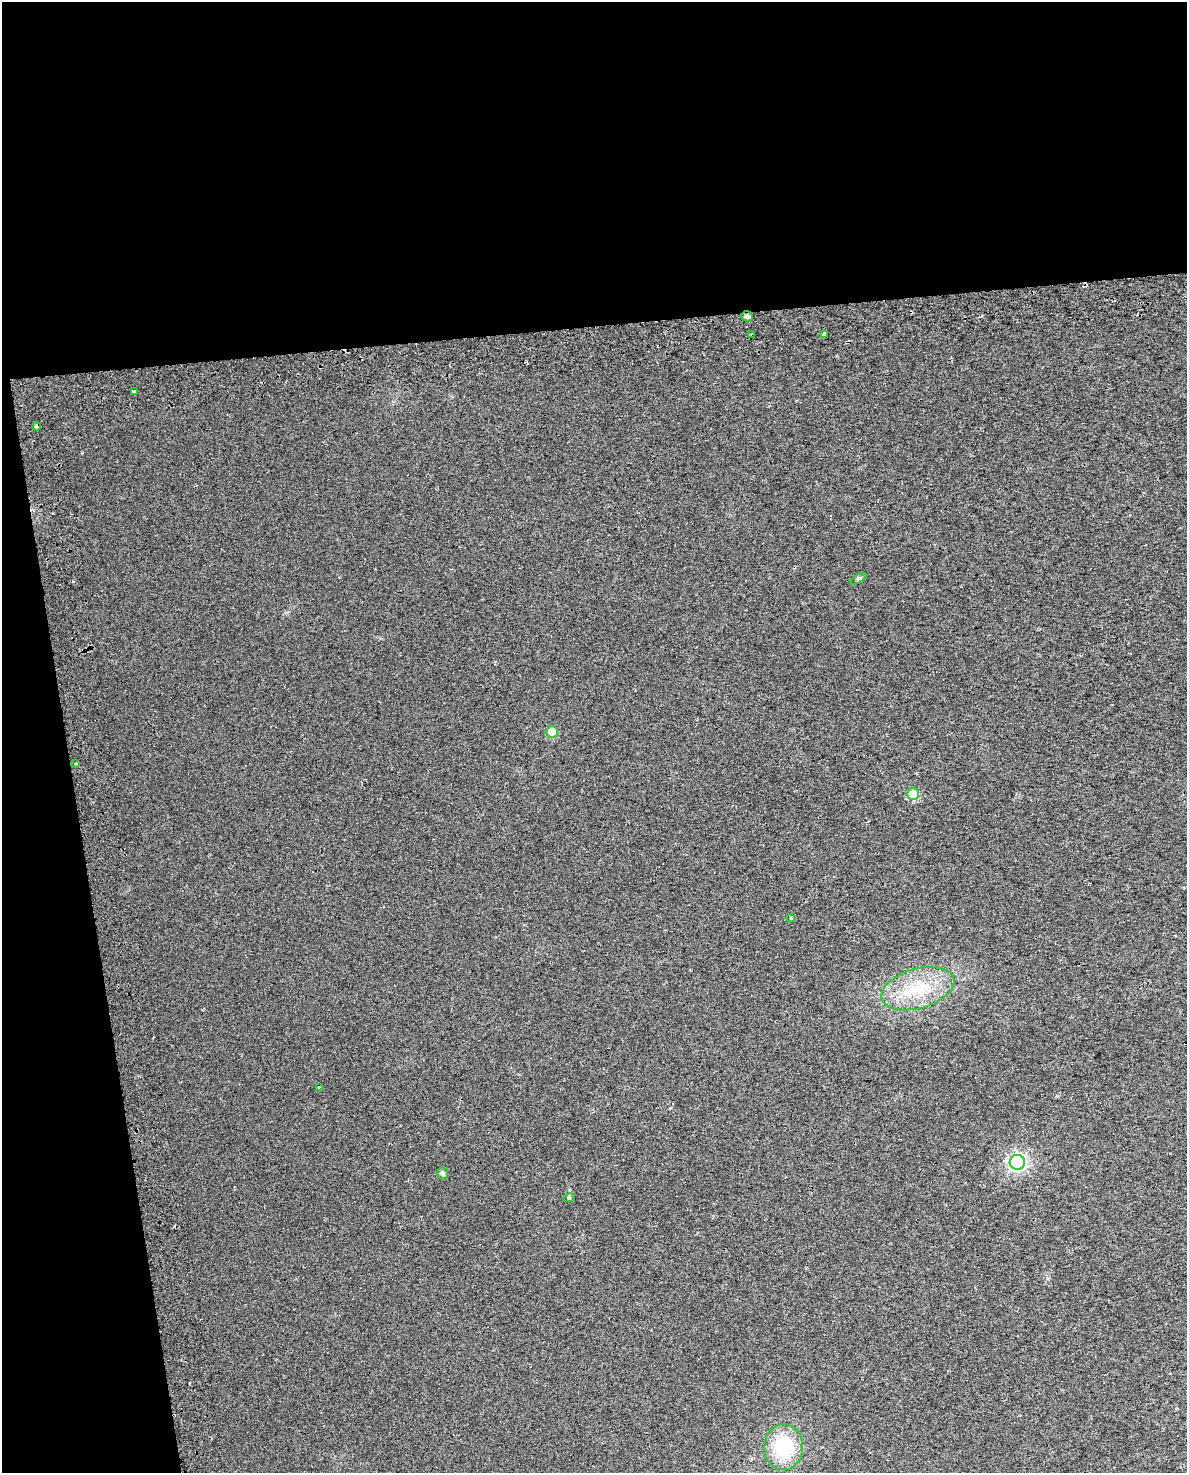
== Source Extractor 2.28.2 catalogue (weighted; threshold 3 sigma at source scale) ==
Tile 1 of 4 x 3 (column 1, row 1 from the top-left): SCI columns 49-1233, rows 3054-4524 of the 4835 x 4593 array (HDU 1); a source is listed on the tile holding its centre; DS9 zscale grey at full resolution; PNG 1189 x 1475 px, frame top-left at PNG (2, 2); each listed source drawn as its Kron ellipse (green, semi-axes under 4 px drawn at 4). Shown black and unused: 28% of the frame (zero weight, under 2 of 3 exposures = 4% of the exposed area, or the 3 px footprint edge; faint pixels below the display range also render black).
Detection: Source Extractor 2.28.2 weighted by HDU 2 'WHT'; one run over the whole footprint, this tile lists its part. Background 0.0222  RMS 0.01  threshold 0.0457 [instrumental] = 3 sigma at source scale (4.5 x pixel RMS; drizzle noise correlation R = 1.50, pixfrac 1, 0.0396/0.0396 arcsec/px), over >= 5 px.
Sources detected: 17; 1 cosmic-ray / hot-pixel residue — neither listed nor drawn; the other 16 listed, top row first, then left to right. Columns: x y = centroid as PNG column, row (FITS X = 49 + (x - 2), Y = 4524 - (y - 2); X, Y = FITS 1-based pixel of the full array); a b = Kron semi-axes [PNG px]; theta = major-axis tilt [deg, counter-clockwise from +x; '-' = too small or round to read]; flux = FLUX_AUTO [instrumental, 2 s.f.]
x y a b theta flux
747 316 6 5 - 4
824 334 4 3 - 170
752 335 3 3 - 5.7
134 391 4 3 - 5.5
37 426 4 4 - 21
858 579 9 4 30 1.7
552 732 6 5 - 26
76 763 4 3 - 1.3
913 794 6 6 - 49
791 918 4 4 - 0.93
918 989 37 20 16 51
319 1087 3 3 - 1.9
1017 1162 7 7 - 330
442 1173 6 5 - 3.1
569 1198 6 3 17 1.1
784 1447 23 19 90 61
Overlapping masked pixels (flux is a lower limit): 3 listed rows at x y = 747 316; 752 335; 37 426